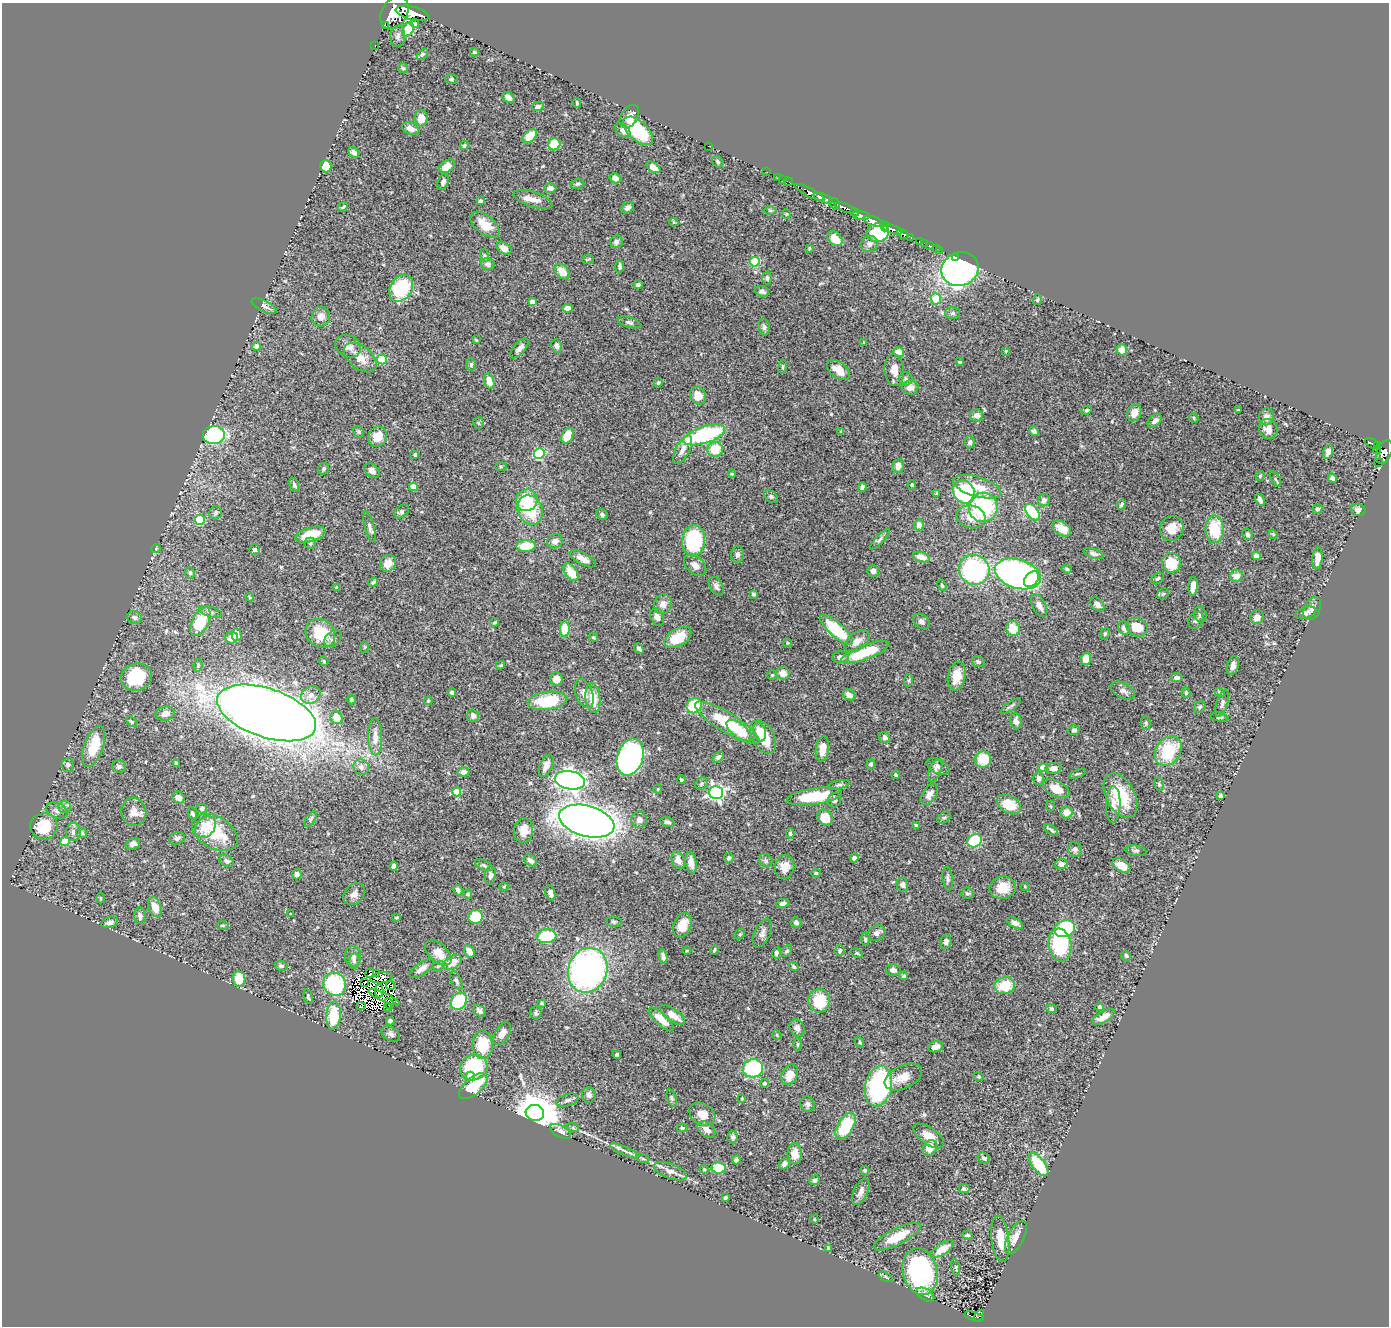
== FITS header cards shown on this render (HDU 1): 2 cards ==
NAXIS1  =                 1387
NAXIS2  =                 1324

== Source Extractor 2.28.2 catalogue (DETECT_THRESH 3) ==
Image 1387 x 1324 px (HDU 1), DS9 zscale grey, 1 PNG px = 1 image px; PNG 1391 x 1328 px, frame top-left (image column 1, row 1324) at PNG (2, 3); each listed source drawn as its Kron ellipse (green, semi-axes under 4 px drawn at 4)
Background 0.665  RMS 0.031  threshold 0.0918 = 3 sigma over >= 5 px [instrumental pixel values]
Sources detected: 533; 12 with non-positive FLUX_AUTO (blend fragments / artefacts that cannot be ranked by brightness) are neither listed nor drawn; of the other 521, the 500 brightest by FLUX_AUTO listed and drawn (21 fainter detections omitted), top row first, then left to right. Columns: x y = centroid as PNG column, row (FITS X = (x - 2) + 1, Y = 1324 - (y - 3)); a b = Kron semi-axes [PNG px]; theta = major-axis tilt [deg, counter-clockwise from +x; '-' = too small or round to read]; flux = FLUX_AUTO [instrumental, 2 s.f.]
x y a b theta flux
394 13 17 12 57 5300
412 13 17 6 -15 2600
415 23 5 4 - 8.3
385 25 3 2 - 100
408 29 7 5 60 74
398 36 11 7 86 8
375 45 3 2 - 13
474 52 4 3 - 2.4
422 54 6 4 44 3.8
403 68 5 5 - 3.2
452 79 6 4 2 3.5
508 98 6 5 - 11
577 103 5 3 - 2.3
538 106 6 4 14 7.6
629 116 13 8 56 21
421 118 8 6 88 24
411 129 9 6 -21 12
623 131 9 6 -46 9.6
638 131 18 9 -43 110
530 136 8 5 45 38
554 144 6 6 - 48
464 146 4 3 - 3.3
708 146 2 2 - 42
354 152 6 5 - 8.1
718 162 6 5 - 5.2
326 166 6 5 - 56
447 166 9 5 33 24
653 167 8 4 -35 16
767 172 2 2 - 11
778 177 2 2 - 11
615 178 6 5 - 11
783 179 3 2 - 3.5
443 182 8 5 69 7
788 182 4 2 - 16
577 184 7 5 15 3.9
550 188 6 5 - 11
809 192 16 4 -27 820
823 198 10 3 -22 870
533 199 20 7 -18 19
480 201 4 4 - 5.7
834 204 6 5 - 120
343 207 5 3 - 2.5
628 208 7 5 35 7.6
845 208 11 3 -21 510
770 211 6 4 -1 2.8
855 212 4 3 - 230
786 214 5 4 - 2.3
861 216 8 3 -6 250
874 221 11 4 -20 1900
674 222 5 4 - 2
485 225 17 9 -37 32
885 227 5 3 - 2200
893 230 10 3 -17 730
878 233 11 9 11 130
903 234 6 3 -36 120
911 237 4 3 - 160
835 239 8 6 -44 28
919 241 3 3 - 40
616 242 6 6 - 6.8
925 243 3 2 - 15
869 244 9 8 - 9.6
929 245 3 2 - 9.2
504 248 8 5 -36 13
809 248 3 3 - 1.8
936 248 2 2 - 4.2
939 250 3 2 - 11
484 255 6 4 -71 3.4
956 257 3 3 - 10
588 259 6 2 16 1.9
755 262 5 5 - 100
488 264 7 5 -21 9.5
620 267 6 4 87 4.6
960 269 19 16 23 610
562 272 9 6 -50 31
767 278 6 5 - 5.1
638 285 4 3 - 4.3
401 288 14 11 57 140
762 291 7 5 -17 5.9
936 299 5 5 - 45
1037 300 5 4 - 2.8
532 302 4 4 - 17
264 306 13 5 -25 11
568 308 5 4 - 9
953 313 7 6 - 4.5
321 317 10 9 - 16
629 322 12 5 -17 6.3
764 327 8 5 -78 5.7
476 340 4 3 - 2.7
864 343 3 3 - 3.1
257 346 4 4 - 17
348 346 13 11 -29 16
557 346 6 5 - 7.3
520 348 12 5 50 9.4
1122 350 5 5 - 26
1006 351 3 3 - 1.8
898 352 5 5 - 25
360 358 19 11 -39 28
382 359 5 4 - 100
960 362 4 3 - 2.6
471 364 6 5 - 3.8
783 367 7 3 82 2.7
838 370 13 8 -37 29
894 370 16 10 -84 23
906 379 7 6 - 5.3
489 381 8 5 -74 24
658 383 5 4 - 2.8
910 387 8 7 - 15
698 396 9 7 -61 34
1087 410 5 4 - 3.5
1238 410 3 3 - 2
1134 413 9 7 67 18
977 415 6 6 - 11
1266 417 8 7 - 11
1194 418 5 4 - 2.6
1155 421 8 5 41 11
478 423 6 5 - 3.1
1268 429 10 9 - 17
841 431 3 3 - 2.1
1034 431 5 4 - 6.7
359 432 6 5 - 3.3
214 435 11 9 5 260
704 435 22 8 18 220
567 436 8 5 65 40
377 437 10 9 - 30
970 442 6 5 - 4.7
1372 444 8 3 -24 150
1377 446 3 3 - 130
715 449 8 7 - 44
683 450 16 7 63 14
1377 450 4 3 - 23
1328 452 7 4 71 8.8
1384 452 12 7 66 570
539 453 5 5 - 150
415 455 3 3 - 3.5
1378 463 3 2 - 9.6
898 466 7 6 - 14
501 467 6 4 -1 2.6
323 469 6 5 - 4
372 471 8 6 -41 8.5
732 474 4 4 - 2
1260 476 5 4 - 2.5
1332 478 5 4 - 7.8
1275 479 8 3 -58 2.5
294 485 8 4 -68 4.9
912 485 4 4 - 3
414 487 4 4 - 31
862 487 5 4 - 6.4
977 487 25 10 -16 42
964 492 12 10 -51 220
937 493 4 4 - 2.3
771 496 8 5 -38 4.3
527 500 11 10 - 69
1044 500 6 6 - 7.6
1260 500 6 3 -66 6.7
1121 505 5 3 - 3.5
983 507 14 14 - 190
1317 509 5 5 - 4.4
530 510 15 12 -65 85
1358 510 7 6 - 11
402 511 8 5 38 4.8
1033 512 10 5 -50 110
216 513 7 6 - 5
602 514 6 5 - 4.3
971 517 15 11 -14 33
200 520 5 5 - 100
919 525 5 5 - 17
369 527 15 5 -76 7.5
1062 528 10 6 -34 25
1172 528 12 11 - 28
1215 529 14 9 -89 78
1247 534 6 5 - 5.8
1273 534 5 4 - 2.1
311 535 15 7 16 54
880 539 14 4 45 5.5
555 541 8 7 - 11
694 541 15 11 85 210
310 543 5 5 - 3.6
526 546 9 6 3 47
156 549 4 4 - 2.1
255 549 5 5 - 4.6
1093 553 10 5 -18 7
737 555 9 6 82 6.9
1256 556 4 4 - 29
921 557 8 5 -17 22
1318 558 11 5 85 23
583 559 14 5 -28 18
388 563 9 7 48 23
1171 563 10 9 - 50
695 565 13 8 -42 13
1067 569 5 4 - 3.3
974 570 15 15 - 300
873 571 6 6 - 11
571 572 10 6 -54 40
190 573 6 5 - 4.8
1018 574 24 14 -17 870
1236 576 6 6 - 17
1158 578 7 5 35 4.5
1032 579 9 6 50 99
373 582 5 3 - 3.3
942 585 6 3 -65 2.9
716 586 10 6 -59 7.7
1193 586 9 4 85 17
336 588 4 2 - 2.3
753 594 4 3 - 4.2
1163 594 6 5 - 3.2
250 597 4 3 - 2.3
663 604 10 9 - 13
1097 605 8 5 -46 10
1039 606 12 6 -63 13
1312 608 12 8 64 10
210 612 12 5 -16 6.2
1306 613 11 5 16 6.7
1200 614 8 6 -72 5.1
657 617 9 6 -64 12
1257 617 7 6 - 13
135 618 8 6 -21 5.8
1196 620 9 7 57 6.5
922 621 9 7 -39 7.6
200 622 15 8 63 76
495 622 4 3 - 2.9
1137 627 11 9 -26 37
1013 628 7 6 - 39
1124 628 7 6 - 11
565 629 7 5 89 54
836 630 21 7 -41 130
320 633 16 13 -42 67
236 634 6 5 - 15
1105 634 6 4 69 3.1
593 637 5 4 - 2.7
678 637 14 8 32 50
232 638 6 5 - 22
333 639 10 7 37 7.4
857 641 14 8 37 19
787 643 4 3 - 2.1
365 647 5 3 - 2
639 649 6 3 -49 4.8
865 652 25 7 20 88
841 657 8 6 4 11
1086 659 6 5 - 21
324 661 5 4 - 2.3
978 662 6 5 - 5.7
198 665 6 4 81 3.6
500 665 5 3 - 2.4
1233 666 9 5 75 10
783 673 7 6 - 18
772 675 5 4 - 2.5
957 676 14 8 77 34
137 677 15 13 16 94
1177 678 6 4 9 7.2
556 679 6 6 - 19
909 680 6 4 72 2.6
1123 691 13 7 -30 9.4
452 692 4 4 - 4.5
1220 692 5 3 - 2.9
1186 693 5 4 - 3.5
584 694 15 8 -69 15
311 695 10 8 33 13
849 695 6 5 - 14
593 698 15 7 -83 44
351 700 4 3 - 2.5
428 701 4 3 - 2.6
547 701 20 9 8 93
1222 703 14 5 73 7.6
694 706 8 7 - 93
1011 706 12 4 35 4.7
1200 707 6 5 - 3.8
267 713 51 24 -18 5200
165 714 9 7 15 15
473 716 6 5 - 8.5
1219 717 9 4 -7 3.9
337 718 6 6 - 27
1016 721 8 5 -83 9.9
131 722 6 4 -46 2.5
727 723 37 10 -31 120
1146 723 7 4 -82 3.5
1074 730 6 4 11 4.4
739 731 15 7 -38 26
759 732 10 6 -74 23
375 737 18 7 -89 18
763 737 18 11 -62 67
885 737 6 5 - 7.9
94 747 21 9 71 60
822 749 13 6 82 24
1168 751 16 12 57 98
630 757 19 13 73 770
718 757 6 4 39 6.7
983 759 8 8 - 56
177 763 4 3 - 4.7
871 764 5 4 - 4.5
68 765 7 6 - 5.3
119 766 7 6 - 5.5
546 766 12 6 67 15
938 766 12 7 -25 9
361 767 8 7 - 9.1
1043 768 4 4 - 45
1053 768 8 5 4 11
935 771 12 6 68 8.4
463 772 6 5 - 11
1078 774 8 4 22 3.2
896 775 4 3 - 2.8
1039 778 6 5 - 7.4
570 780 15 9 -11 1100
681 780 4 3 - 3.8
701 784 7 5 42 4.9
1159 784 7 4 -79 4.1
839 785 11 4 13 5.1
658 789 4 4 - 2.1
1056 789 14 7 -28 36
457 792 4 4 - 56
716 792 7 7 - 620
929 794 12 7 56 12
814 796 28 8 8 92
1120 796 24 14 -61 83
1220 796 4 3 - 5.7
178 797 6 5 - 11
834 800 7 6 - 5.2
1009 804 13 8 -30 45
1113 804 18 7 89 16
1051 806 5 3 - 2.2
64 807 6 6 - 5.3
202 808 5 5 - 5.1
57 811 11 7 -20 8.5
134 812 14 12 -76 20
1066 812 6 6 - 20
192 813 6 4 -65 5.2
825 817 8 7 - 37
944 817 7 5 34 4.1
311 819 9 4 57 3.6
639 820 8 8 - 7.8
587 821 28 15 -15 2500
667 822 7 4 -13 5.5
44 826 13 13 - 83
916 826 4 4 - 4.6
205 827 12 9 49 51
1051 830 8 3 -35 4.3
524 831 12 9 83 23
73 832 9 7 85 8
215 832 25 16 -30 90
81 833 5 5 - 5
790 833 5 4 - 3.7
177 838 8 6 16 6.2
65 841 5 4 - 54
974 841 7 6 - 95
133 844 7 5 17 8.1
1075 850 7 7 - 6
1136 851 10 5 -8 5.6
729 858 5 4 - 3.7
854 858 4 4 - 5.9
530 860 7 5 -38 9.2
678 860 9 6 -68 15
227 861 7 5 -27 7.3
766 861 7 6 - 5
691 863 11 5 -81 20
1061 864 6 5 - 8.1
484 865 9 4 -24 4.3
1121 865 9 6 -30 24
394 866 4 3 - 5.1
785 867 12 9 80 23
816 873 4 4 - 2.9
297 874 5 5 - 10
490 875 9 5 82 7.9
948 878 12 5 -82 6.5
902 885 7 5 -75 5.8
1025 886 4 4 - 1.9
504 887 4 4 - 2
1003 888 13 11 12 35
458 890 5 4 - 7.9
550 893 8 5 -74 6.5
967 893 6 5 - 4.7
354 894 12 9 48 13
468 894 4 4 - 3.4
101 898 5 3 - 1.9
783 903 6 4 12 8.2
155 907 10 6 -68 30
291 914 4 3 - 1.7
140 916 8 5 -87 9.2
396 917 3 2 - 2
476 917 7 7 - 63
110 922 8 5 17 7.6
614 922 7 5 -7 4.3
796 923 5 5 - 5.4
1015 923 9 4 -28 12
682 925 13 8 69 33
222 926 6 3 1 2.6
1065 929 10 8 22 160
762 933 15 8 65 9.9
876 933 9 7 29 9.9
740 934 6 4 47 3.4
547 936 10 7 7 81
865 939 6 4 -81 3.5
946 942 7 5 80 7.9
1060 945 16 11 -81 170
714 950 5 3 - 2.6
840 950 5 5 - 3.6
469 951 7 5 -61 16
687 951 4 3 - 1.8
787 951 7 4 50 3.6
438 953 16 9 -42 24
776 953 6 4 83 5
857 953 6 4 -21 2.7
353 956 10 8 88 11
663 956 7 4 -79 7.9
1126 956 5 4 - 3.2
354 961 7 5 85 5.9
452 962 10 6 30 30
281 966 6 4 -16 4.7
438 966 6 4 17 3.2
794 967 5 4 - 4.1
422 969 14 6 35 14
588 970 23 19 69 730
893 970 7 5 -11 7.4
370 973 5 3 - 5
377 973 3 2 - 2.8
904 976 4 4 - 4.1
381 978 11 5 6 13
239 979 8 6 -83 46
456 981 10 5 -64 5.2
364 982 4 2 - 2.4
335 984 12 11 - 160
391 986 4 3 - 2.7
1005 986 10 8 10 59
379 991 6 3 89 2.6
308 997 7 3 -75 3.5
384 997 17 3 -24 4.4
459 1001 9 7 53 130
819 1001 12 10 89 67
542 1003 3 2 - 2.1
389 1004 6 3 -62 4.2
361 1006 4 2 - 4.3
387 1007 3 2 - 4.7
1099 1007 4 4 - 4.1
1051 1009 5 4 - 4.8
480 1011 7 5 -41 6.4
536 1013 6 6 - 3.7
672 1015 15 6 -35 22
334 1016 14 7 87 76
1103 1017 12 5 29 21
661 1019 16 6 -42 31
390 1021 4 4 - 5.2
797 1028 9 7 -58 9.1
502 1033 12 7 57 14
391 1034 10 6 -31 7.1
777 1035 5 4 - 2.2
860 1042 6 3 -71 2.7
798 1044 6 4 85 2.9
483 1045 14 10 -89 63
935 1047 7 5 15 8.7
617 1055 4 3 - 6.3
474 1067 14 12 23 140
753 1068 10 9 - 170
790 1075 11 7 60 26
470 1076 5 4 - 37
903 1077 20 11 25 27
978 1077 5 4 - 2.7
764 1083 4 4 - 5.4
473 1086 17 8 41 72
878 1086 20 13 77 310
589 1095 8 6 -87 9.5
672 1098 9 4 -72 4
742 1098 3 2 - 1.9
568 1100 11 6 18 6.1
808 1104 8 6 -64 6.9
535 1113 9 8 - 7000
702 1114 14 10 -34 29
846 1126 15 7 60 92
573 1128 6 4 -18 3.4
682 1128 5 4 - 2.5
706 1130 10 6 -37 16
561 1131 11 5 -29 12
929 1136 18 8 -35 26
733 1137 6 5 - 5.4
930 1148 8 6 56 23
625 1151 16 3 -23 8.1
795 1154 10 7 90 20
984 1158 6 5 - 5.1
643 1159 6 4 -19 3.6
736 1160 4 4 - 5.1
784 1164 6 5 - 7.6
1038 1164 14 6 -53 100
719 1168 7 5 -7 72
704 1169 4 3 - 2.3
865 1170 5 4 - 3.4
670 1171 17 7 -20 14
815 1180 5 4 - 4.9
964 1189 5 4 - 4.7
861 1192 14 7 64 10
726 1197 4 3 - 4
814 1219 4 3 - 1.8
967 1235 5 3 - 3.2
897 1237 26 8 27 52
1016 1237 18 8 64 23
1000 1239 23 8 -83 36
828 1248 4 3 - 2.7
942 1249 13 5 34 42
956 1268 8 3 -82 2.8
920 1272 24 17 -75 310
886 1277 7 4 -28 3.3
925 1294 9 5 -30 12
974 1316 10 4 -17 47
979 1316 6 3 55 41
At the frame edge (FLAGS 8, measured only in part): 1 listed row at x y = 1384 452
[21 fainter detections neither listed nor drawn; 12 non-positive-flux detections neither listed nor drawn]